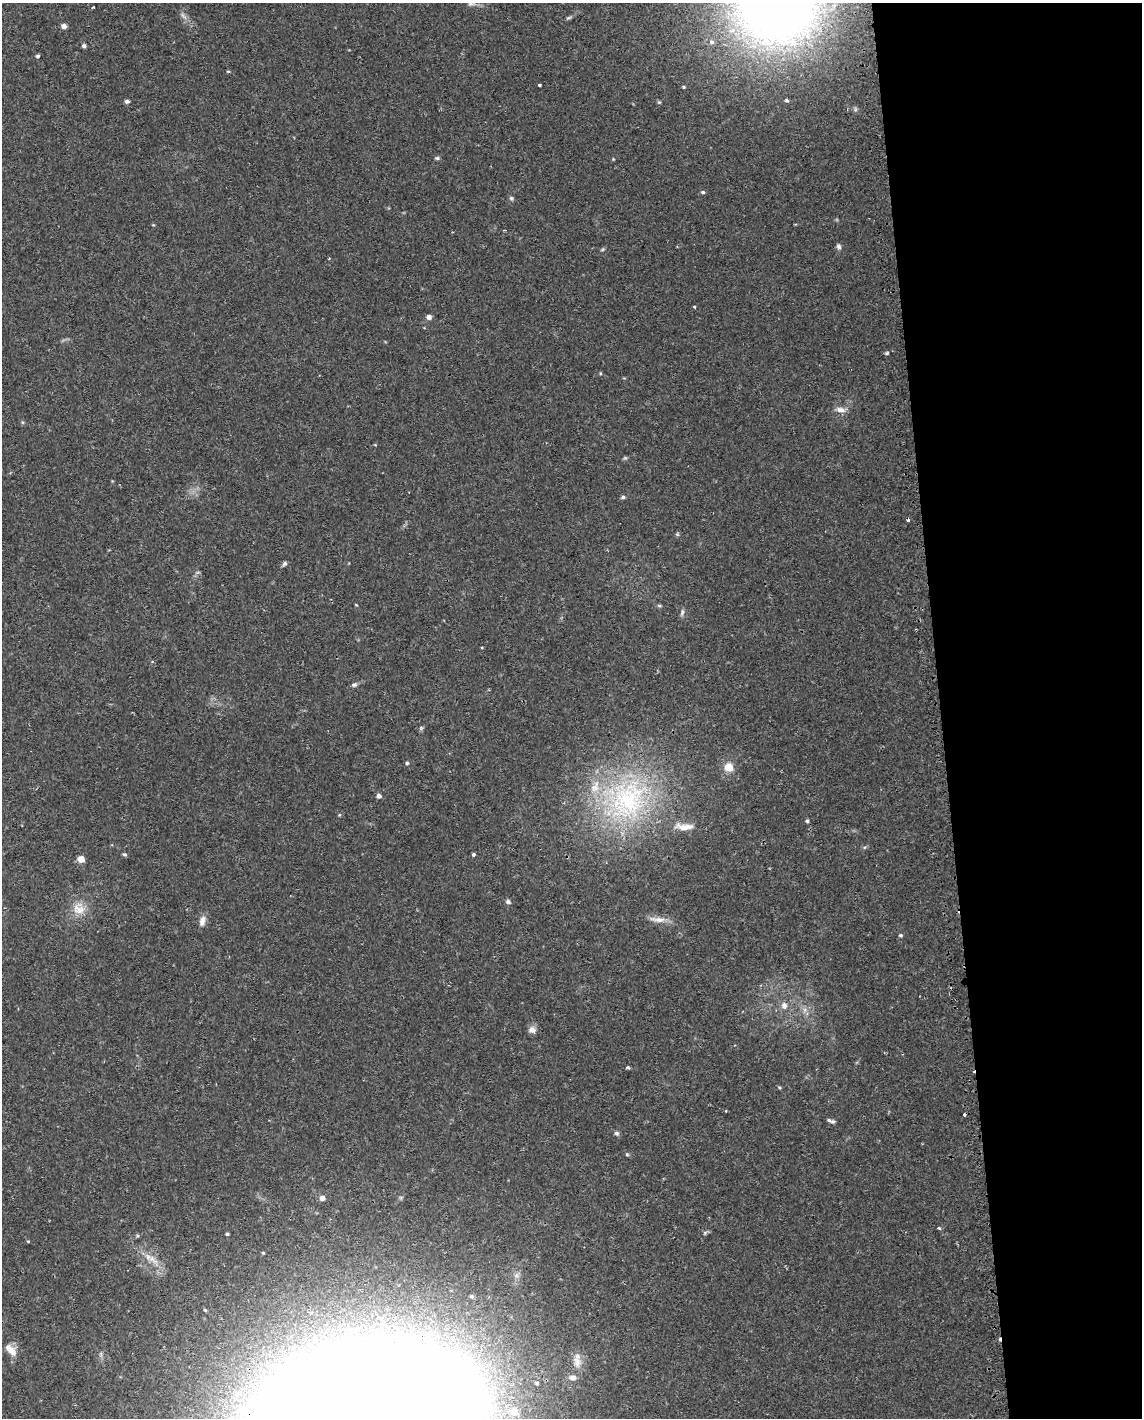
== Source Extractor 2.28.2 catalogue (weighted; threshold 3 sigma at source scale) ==
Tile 8 of 4 x 3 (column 4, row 2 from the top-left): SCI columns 3441-4580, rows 1501-2916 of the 4619 x 4388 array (HDU 1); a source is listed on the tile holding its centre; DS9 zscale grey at full resolution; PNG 1144 x 1420 px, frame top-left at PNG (2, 3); no overlay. Shown black and unused: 18% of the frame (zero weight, under 2 of 3 exposures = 3% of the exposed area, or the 3 px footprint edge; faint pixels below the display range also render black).
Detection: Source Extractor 2.28.2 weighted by HDU 2 'WHT'; one run over the whole footprint, this tile lists its part. Background 0.029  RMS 0.003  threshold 0.0137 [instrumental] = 3 sigma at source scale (4.5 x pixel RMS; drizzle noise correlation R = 1.50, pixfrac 1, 0.0396/0.0396 arcsec/px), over >= 5 px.
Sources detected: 74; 1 too faint to see at this stretch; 1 inside a brighter object's white glare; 3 cosmic-ray / hot-pixel residue — not listed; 2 inside a brighter listed object's ellipse — not listed separately; the other 67 listed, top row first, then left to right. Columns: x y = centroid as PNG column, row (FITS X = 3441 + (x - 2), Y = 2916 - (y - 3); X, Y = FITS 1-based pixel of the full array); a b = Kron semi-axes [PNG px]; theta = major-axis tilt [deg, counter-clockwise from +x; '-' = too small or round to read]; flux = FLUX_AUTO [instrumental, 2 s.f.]
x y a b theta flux
471 4 10 5 -3 0.84
93 7 4 2 - 0.27
777 8 95 82 9 240
568 18 8 3 19 0.52
64 26 6 5 - 1.4
84 46 5 4 - 0.67
37 56 5 4 - 0.47
228 71 5 3 - 0.28
539 84 3 3 - 0.98
684 87 4 4 - 0.33
786 100 5 4 - 0.46
127 101 6 5 - 0.67
855 109 6 4 -73 0.47
437 158 6 5 - 0.48
703 192 6 5 - 0.49
511 198 6 5 - 0.5
504 230 3 2 - 0.34
839 246 7 6 - 0.74
603 249 6 4 71 0.38
329 258 3 2 - 0.29
694 307 4 3 - 0.38
429 317 6 6 - 1.2
887 353 5 4 - 0.43
840 410 13 7 -9 1.9
625 458 6 4 -42 0.4
623 497 6 4 15 0.59
677 534 5 4 - 0.4
285 563 7 5 46 0.64
659 606 7 4 -9 0.44
682 612 9 5 80 0.8
482 647 3 2 - 0.26
354 685 7 5 19 0.73
421 728 6 4 46 0.47
407 763 4 4 - 0.41
729 767 10 10 - 3.7
379 796 5 5 - 1
628 800 69 56 60 65
339 815 5 4 - 0.31
807 821 5 5 - 0.44
683 827 21 10 -14 3.4
124 854 6 4 -1 0.49
473 854 4 3 - 0.66
81 859 6 6 - 3.1
508 902 6 5 - 0.9
79 909 19 16 -30 5
657 919 26 7 -7 2.7
202 921 14 8 74 1.8
901 935 5 4 - 0.41
784 1005 10 8 -88 1.8
532 1030 9 8 - 1.7
628 1067 5 3 - 0.47
779 1087 5 4 - 0.34
726 1111 3 3 - 0.24
964 1114 3 3 - 0.85
830 1121 10 4 -19 0.85
616 1133 7 6 - 0.68
627 1154 5 4 - 0.39
322 1198 6 6 - 1.3
939 1228 4 3 - 0.5
227 1234 4 4 - 0.37
152 1259 20 8 -41 3.6
471 1296 5 5 - 0.65
205 1310 5 4 - 0.38
10 1350 18 9 -45 3.3
577 1362 18 9 -77 2.8
573 1377 10 6 3 1.5
514 1411 12 10 -29 3.1
Isophote crosses this tile's border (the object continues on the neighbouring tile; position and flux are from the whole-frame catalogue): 1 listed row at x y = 777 8